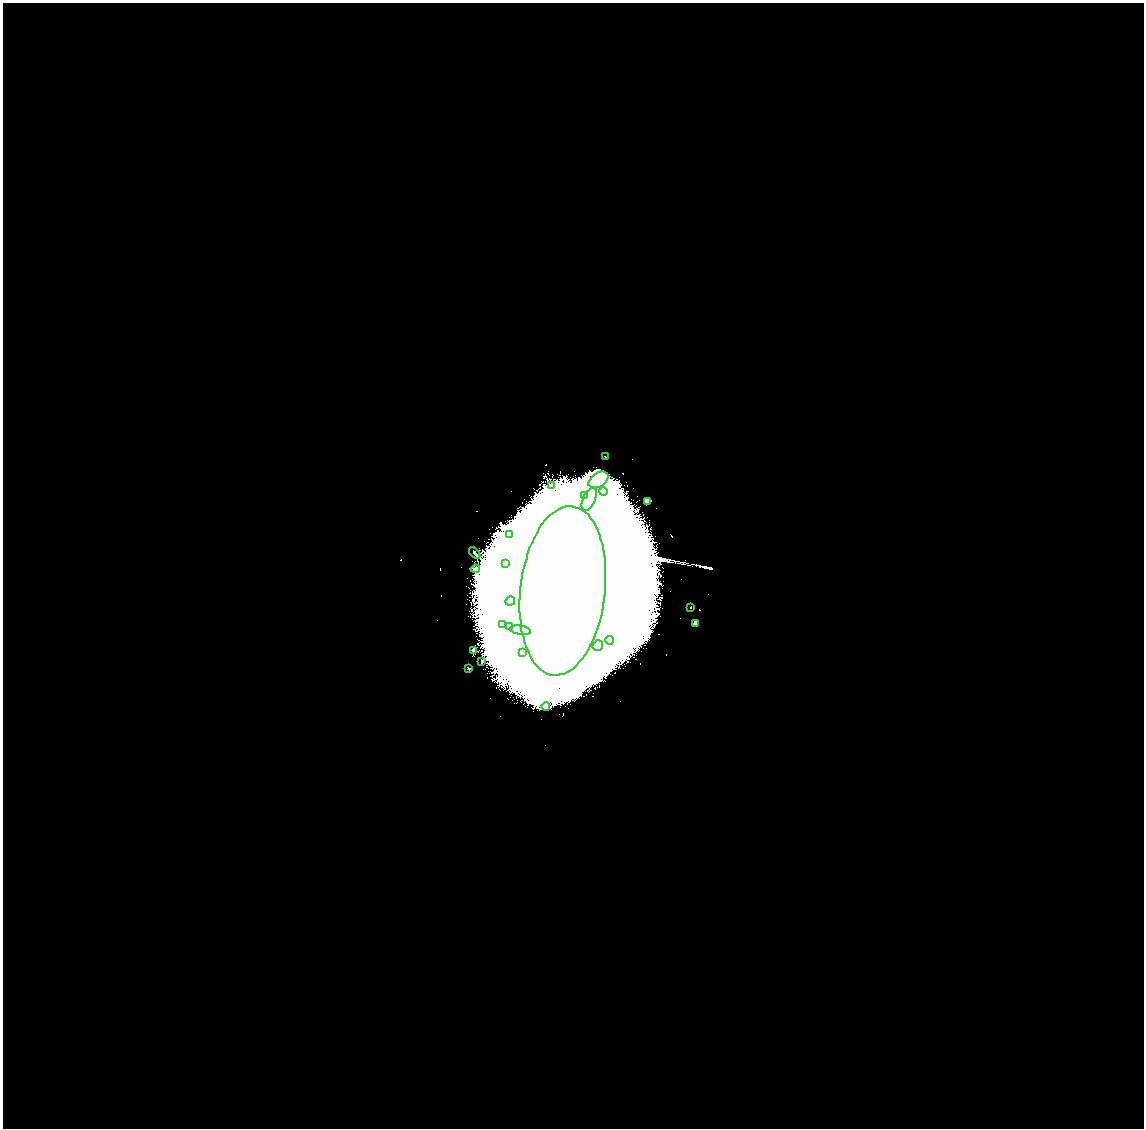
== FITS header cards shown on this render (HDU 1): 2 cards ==
NAXIS1  =                 2283
NAXIS2  =                 2252

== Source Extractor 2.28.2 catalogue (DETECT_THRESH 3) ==
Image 2283 x 2252 px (HDU 1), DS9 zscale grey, zoomed out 1/2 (1 PNG px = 2 x 2 image px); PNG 1146 x 1130 px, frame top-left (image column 2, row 2251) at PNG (3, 3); each listed source drawn as its Kron ellipse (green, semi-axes under 4 px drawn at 4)
Background 2.34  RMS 0.3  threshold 0.907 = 3 sigma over >= 5 px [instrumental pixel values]
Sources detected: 26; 1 cannot appear on this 1/2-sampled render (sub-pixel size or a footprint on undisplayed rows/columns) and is neither listed nor drawn; the other 25 listed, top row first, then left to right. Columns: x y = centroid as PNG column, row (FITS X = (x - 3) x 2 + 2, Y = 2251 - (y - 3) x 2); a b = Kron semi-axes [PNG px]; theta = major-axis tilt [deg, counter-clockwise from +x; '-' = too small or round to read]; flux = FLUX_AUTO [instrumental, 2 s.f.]
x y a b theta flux
605 457 2 1 - 29
598 480 11 7 34 1800
552 485 2 2 - 87
603 492 4 3 - 77
585 495 3 3 - 62
589 499 12 6 65 410
647 501 3 3 - 150
509 534 3 2 - 44
475 553 7 3 -46 98
505 564 3 2 - 37
475 569 5 4 - 130
563 591 85 42 83 510000
510 601 5 4 - 190
690 607 2 2 - 40
695 624 3 3 - 190
502 625 2 2 - 39
510 627 3 3 - 54
520 630 11 4 -9 300
610 640 4 4 - 130
598 645 5 5 - 250
474 651 2 2 - 820
523 652 4 4 - 140
481 661 2 2 - 52
469 669 2 1 - 24
546 706 4 4 - 190
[1 sub-pixel or undisplayed-footprint detection neither listed nor drawn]